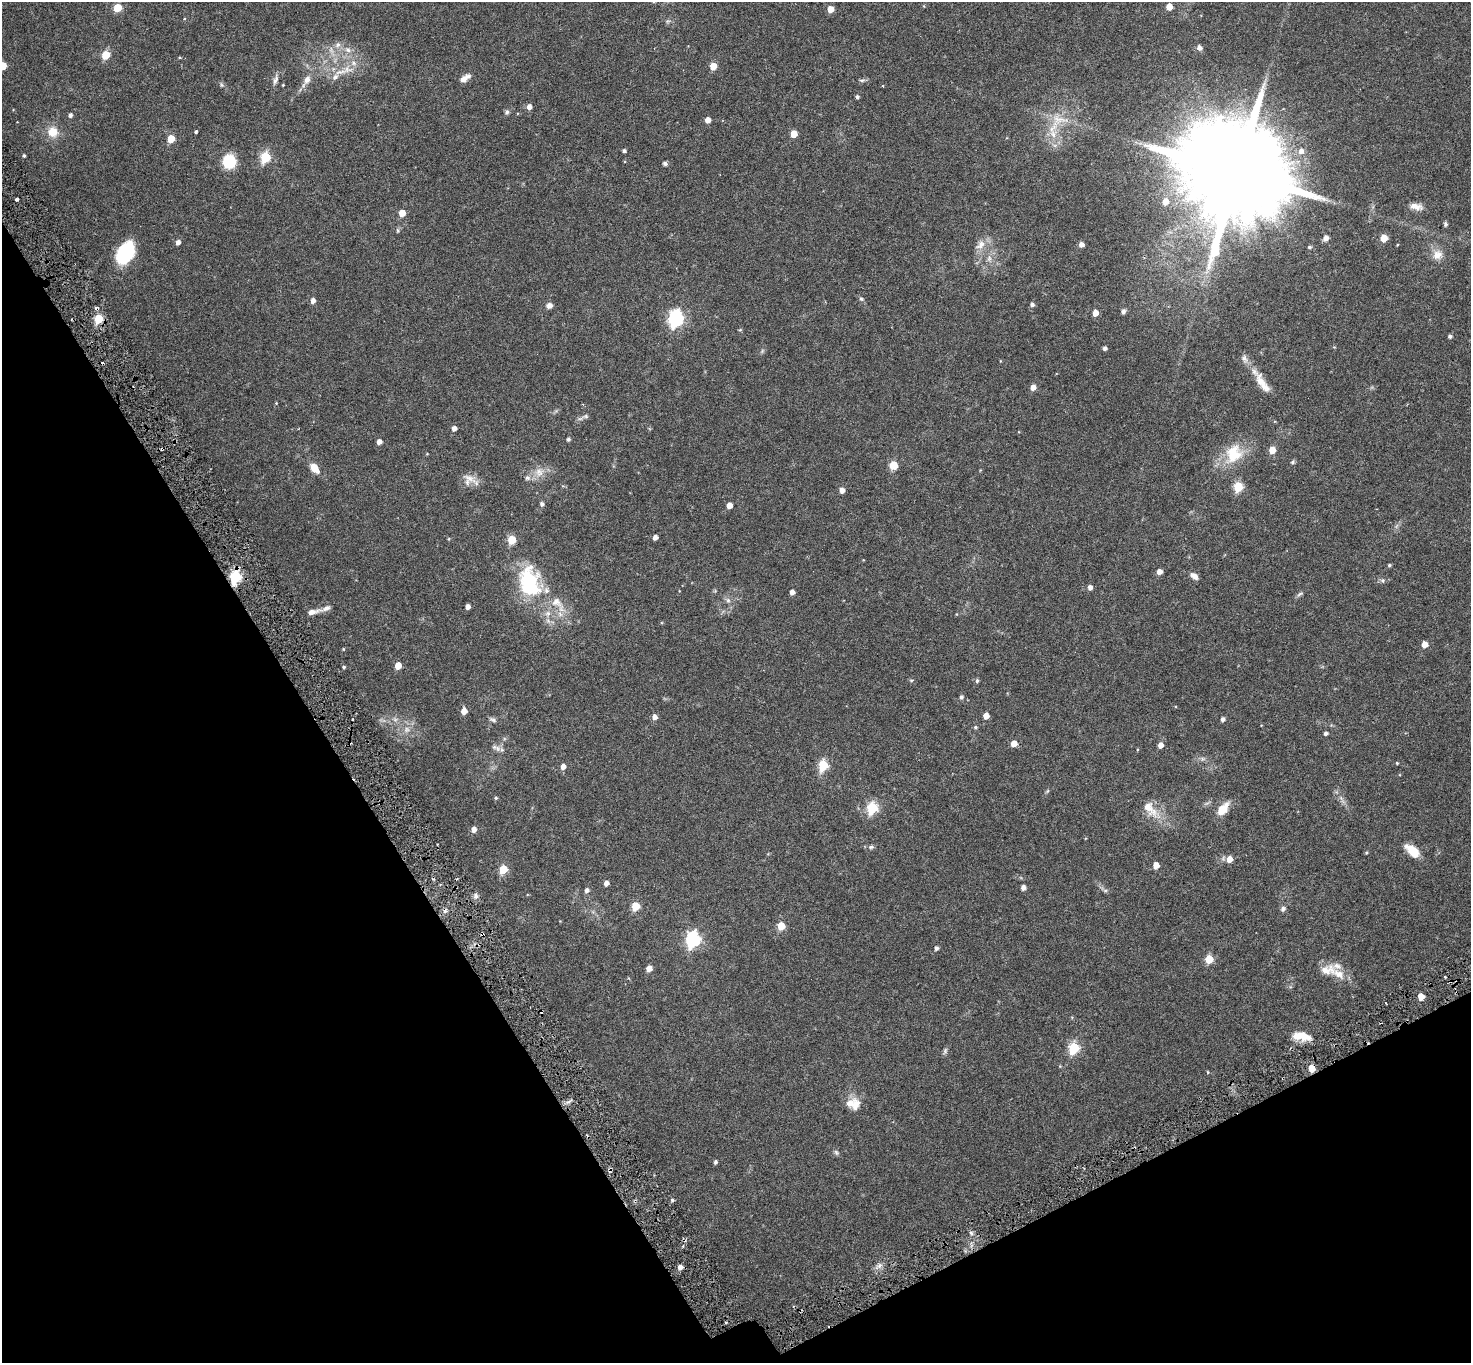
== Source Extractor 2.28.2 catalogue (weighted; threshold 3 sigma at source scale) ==
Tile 14 of 4 x 4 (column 2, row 4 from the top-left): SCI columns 1481-2949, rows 206-1566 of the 5898 x 5792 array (HDU 1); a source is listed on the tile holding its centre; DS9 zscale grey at full resolution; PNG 1473 x 1365 px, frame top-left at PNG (2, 2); no overlay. Shown black and unused: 27% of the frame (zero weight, under 3 of 6 exposures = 1% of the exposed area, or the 3 px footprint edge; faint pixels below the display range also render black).
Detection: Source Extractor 2.28.2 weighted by HDU 2 'WHT'; one run over the whole footprint, this tile lists its part. Background 0.024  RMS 0.003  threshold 0.0121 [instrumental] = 3 sigma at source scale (4.09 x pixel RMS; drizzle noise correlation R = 1.36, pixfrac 0.8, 0.0396/0.0396 arcsec/px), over >= 5 px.
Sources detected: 181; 1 too faint to see at this stretch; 8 cosmic-ray / hot-pixel residue — not listed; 11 inside a brighter listed object's ellipse — not listed separately; the other 161 listed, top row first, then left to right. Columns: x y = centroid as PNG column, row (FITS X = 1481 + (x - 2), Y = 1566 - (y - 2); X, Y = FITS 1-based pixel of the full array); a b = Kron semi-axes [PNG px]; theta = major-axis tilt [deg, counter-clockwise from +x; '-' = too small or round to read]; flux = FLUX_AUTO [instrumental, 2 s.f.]
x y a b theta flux
1169 7 5 5 - 2.9
117 8 5 5 - 7.6
830 9 5 5 - 3.1
668 21 7 5 11 0.44
338 45 9 6 41 1.1
1200 48 7 6 - 0.91
348 50 11 7 -34 1.5
106 55 5 5 - 8.1
353 63 9 7 -37 1.3
3 66 5 5 - 5.3
713 66 5 5 - 4.1
340 72 26 6 11 2.8
465 78 15 7 33 1.5
275 80 16 6 73 1
306 80 21 8 59 2.3
862 80 9 4 7 0.5
221 85 7 5 -82 0.39
283 85 3 3 - 0.17
883 86 3 2 - 0.21
857 97 4 4 - 0.49
529 107 5 5 - 1.4
507 112 7 6 - 0.52
70 115 5 4 - 0.6
1059 119 29 16 -6 6.3
708 120 5 4 - 1.8
53 132 13 13 - 3.5
196 132 3 3 - 0.39
794 134 5 5 - 3.9
171 139 5 5 - 6
624 151 4 3 - 0.55
1301 151 8 7 - 1.3
24 156 4 3 - 0.35
265 157 6 5 - 17
229 161 12 12 - 9.1
665 163 5 4 - 0.71
1237 172 32 25 23 7500
17 200 3 3 - 0.93
1165 201 6 6 - 2.5
1416 206 16 8 -10 1.8
402 213 5 5 - 3.3
1445 224 5 4 - 0.56
397 230 7 4 83 0.37
1326 238 7 6 - 1
1384 238 5 5 - 4
178 242 5 4 - 1.1
1081 244 5 5 - 1.3
980 245 17 10 46 2.2
1309 247 5 4 - 0.37
125 253 22 14 62 17
1437 255 14 13 - 2.5
989 258 10 6 -88 1.1
861 299 7 5 -22 0.39
313 301 5 5 - 1.2
1032 305 5 4 - 0.62
549 306 8 7 - 1
1123 311 7 6 - 0.64
1095 313 5 4 - 2.4
98 319 5 5 - 12
676 319 7 6 - 61
740 330 5 3 - 0.24
1450 336 5 4 - 0.54
1105 348 4 4 - 0.63
762 351 7 4 46 0.39
1262 383 33 10 -58 4.1
1033 387 5 5 - 1.7
585 416 12 5 8 0.71
454 428 4 4 - 1.2
568 439 5 4 - 0.48
379 442 4 4 - 1.3
162 449 4 3 - 0.85
1272 450 5 5 - 3
1234 454 30 23 58 8.3
1293 462 6 5 - 0.4
893 465 5 5 - 8.2
314 468 13 8 -51 2.7
539 472 15 13 44 2.7
469 478 31 9 -28 2.4
1238 487 6 5 - 14
842 490 5 4 - 1.5
542 504 5 5 - 0.66
729 505 5 4 - 2.1
655 537 4 4 - 1.3
512 540 5 5 - 8.6
1389 565 4 4 - 0.35
1159 572 6 5 - 1.4
236 576 7 5 75 26
1194 576 9 6 -36 1.6
1383 580 6 6 - 0.57
530 582 43 28 -75 18
1090 587 5 5 - 1
792 592 4 4 - 1.3
1300 594 10 5 33 0.54
728 600 7 6 - 0.69
468 607 4 4 - 1.2
313 612 19 6 12 1.5
1425 644 5 4 - 2.6
343 649 4 3 - 0.22
398 666 5 4 - 3.6
344 667 4 4 - 0.38
911 680 6 4 1 0.29
977 681 5 4 - 0.45
961 697 6 5 - 0.56
464 711 5 5 - 2.3
986 716 5 4 - 2.3
654 717 5 5 - 1.2
1222 719 5 4 - 0.72
493 720 10 6 -22 0.66
975 727 5 4 - 0.38
407 729 8 8 - 1.2
1326 733 4 4 - 0.61
1014 743 5 5 - 2.3
1160 745 5 4 - 1.7
494 747 9 6 -40 0.88
1202 759 8 5 -7 0.64
1397 763 4 4 - 0.24
823 765 6 5 - 15
563 766 5 5 - 1.3
1047 791 6 4 71 0.29
496 798 4 4 - 0.33
872 808 6 5 - 21
1150 809 32 13 -45 4.9
1223 809 13 7 49 5.1
474 829 5 4 - 1.7
871 847 8 5 1 0.57
1412 851 18 9 -41 4.3
1366 853 5 3 - 0.23
1230 859 6 6 - 2.2
1156 865 5 5 - 2.7
503 869 6 5 - 9
606 883 5 4 - 1.3
1023 887 5 4 - 1.1
587 890 5 5 - 0.87
1105 890 7 4 0 0.41
476 896 8 7 - 0.8
635 906 5 5 - 7.2
1283 909 7 6 - 0.67
781 926 5 5 - 6.2
482 934 4 4 - 0.36
693 939 7 6 - 51
936 948 4 4 - 0.65
1209 959 5 5 - 7.6
649 968 5 4 - 2.3
1328 970 24 15 5 3.8
1445 977 3 3 - 0.34
1421 996 5 5 - 3.7
1386 1003 3 2 - 0.21
1301 1036 23 10 -9 4
1074 1048 6 5 - 19
945 1051 9 5 70 0.52
1312 1069 6 5 - 3.4
1208 1072 5 3 - 0.2
855 1105 19 10 76 2.5
836 1152 8 5 -50 0.5
715 1162 4 4 - 0.51
610 1170 7 4 46 0.44
672 1200 4 4 - 0.43
971 1233 6 5 - 0.5
684 1240 5 3 - 0.41
879 1265 7 6 - 0.78
680 1267 5 4 - 1.2
726 1323 3 2 - 0.58
Overlapping masked pixels (flux is a lower limit): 6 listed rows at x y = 162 449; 236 576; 482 934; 1312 1069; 610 1170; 684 1240
Isophote crosses this tile's border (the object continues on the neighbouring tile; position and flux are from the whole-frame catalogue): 1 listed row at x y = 3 66